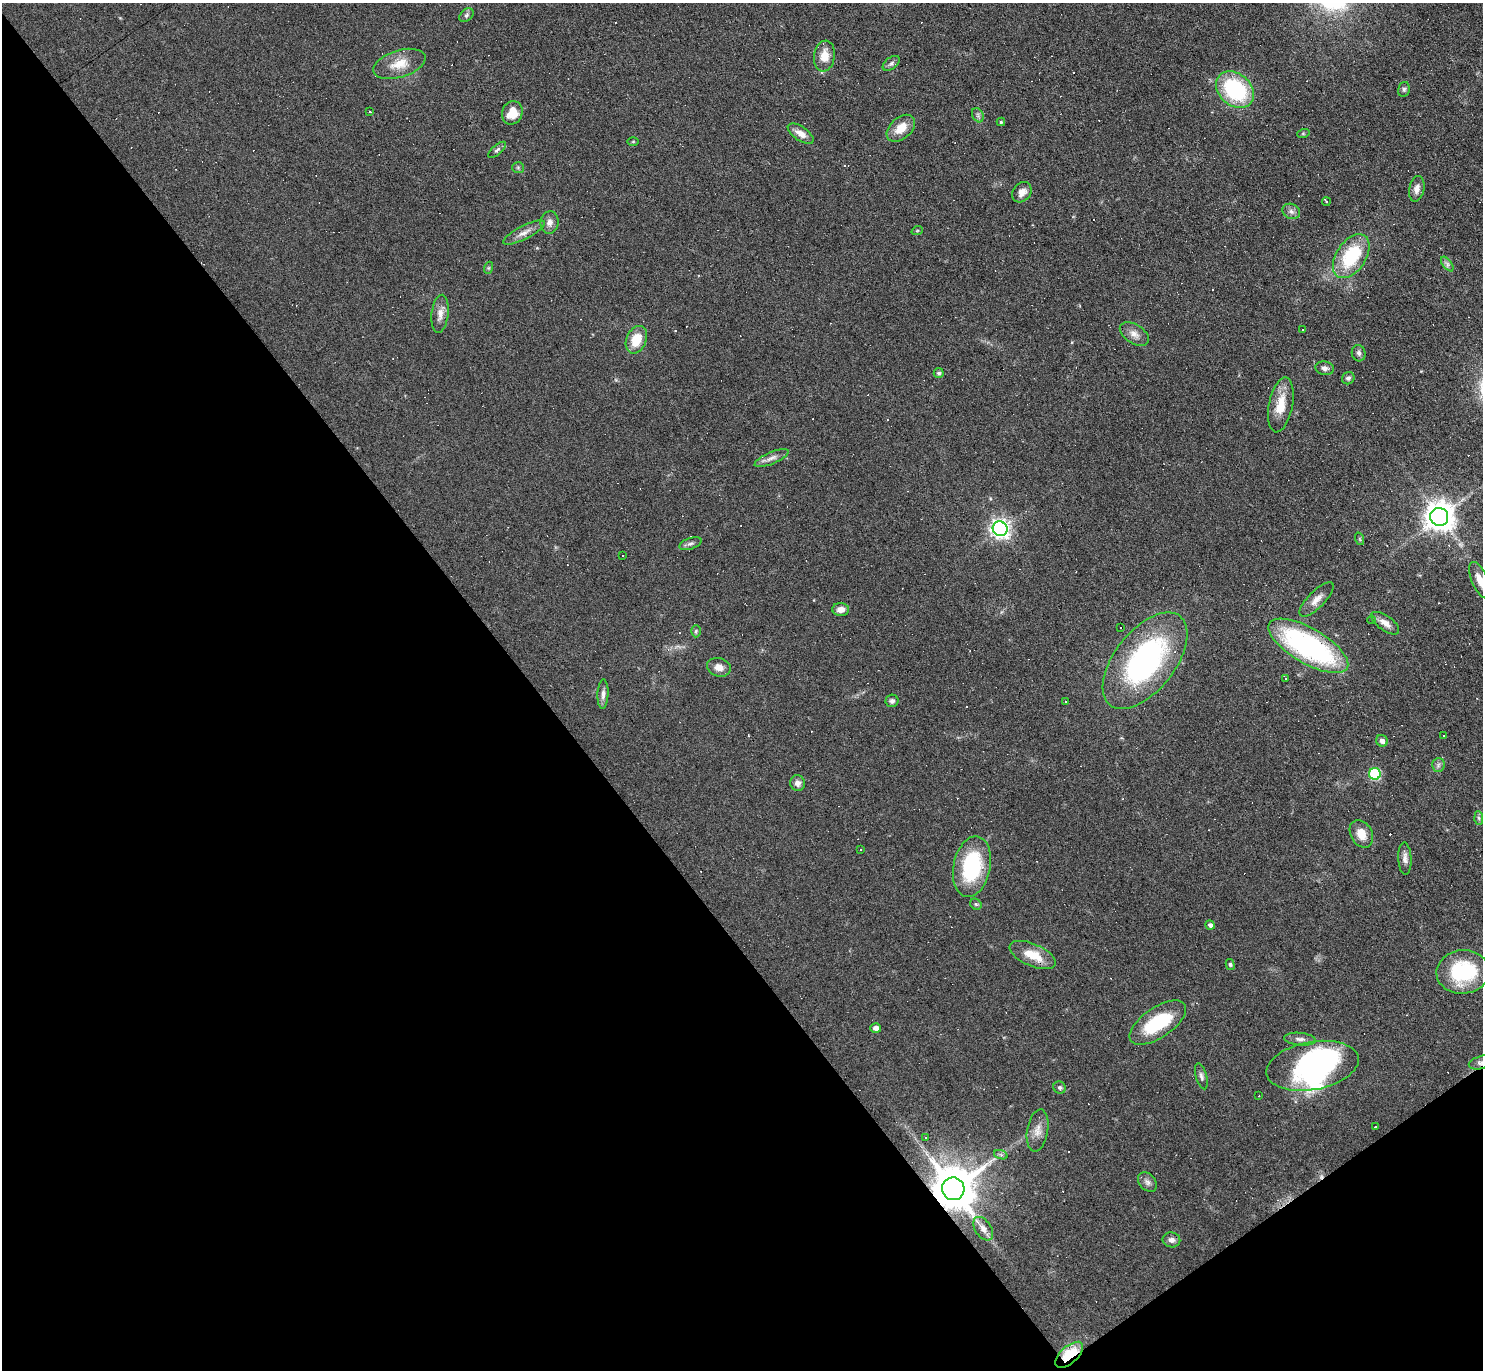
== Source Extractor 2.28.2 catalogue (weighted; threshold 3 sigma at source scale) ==
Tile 14 of 4 x 4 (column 2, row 4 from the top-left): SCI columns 1482-2962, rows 152-1519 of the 5923 x 5919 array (HDU 1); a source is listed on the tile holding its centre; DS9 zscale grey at full resolution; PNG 1485 x 1372 px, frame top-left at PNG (2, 3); each listed source drawn as its Kron ellipse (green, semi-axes under 4 px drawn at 4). Shown black and unused: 39% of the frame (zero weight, under 3 of 6 exposures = <1% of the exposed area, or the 3 px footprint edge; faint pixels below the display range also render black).
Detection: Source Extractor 2.28.2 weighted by HDU 2 'WHT'; one run over the whole footprint, this tile lists its part. Background 0.0809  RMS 0.0058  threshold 0.0238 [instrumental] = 3 sigma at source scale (4.09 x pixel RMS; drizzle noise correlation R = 1.36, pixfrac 0.8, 0.05/0.05 arcsec/px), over >= 5 px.
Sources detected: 126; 1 too faint to see at this stretch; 3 inside a brighter object's white glare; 34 cosmic-ray / hot-pixel residue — neither listed nor drawn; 1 inside a brighter listed object's ellipse — not listed separately; the other 87 listed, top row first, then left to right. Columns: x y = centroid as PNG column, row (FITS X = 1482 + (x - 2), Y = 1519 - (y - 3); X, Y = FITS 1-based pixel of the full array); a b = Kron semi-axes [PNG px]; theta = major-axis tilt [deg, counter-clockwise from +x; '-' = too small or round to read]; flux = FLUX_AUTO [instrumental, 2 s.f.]
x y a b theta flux
466 15 8 5 42 1.4
824 56 15 10 81 7.9
891 63 10 6 37 1.5
399 64 27 13 17 11
1404 89 7 5 76 1.1
1235 90 21 16 -41 51
369 112 3 3 - 1.1
512 113 12 10 67 9.4
978 115 7 5 -61 1.3
1001 122 4 4 - 0.62
901 128 16 10 42 8.3
801 134 15 7 -34 4.8
1303 134 6 4 19 0.71
633 142 6 4 1 0.56
497 150 11 4 41 1.4
518 168 6 5 - 0.95
1417 189 13 7 78 3.8
1022 192 11 8 50 4.3
1326 202 4 3 - 1.8
1291 211 9 7 -27 2.3
550 222 11 9 83 3.3
917 231 6 3 19 0.55
524 233 23 6 27 4.4
1351 256 24 14 56 34
1447 264 8 4 -53 1.5
488 268 6 4 71 0.68
440 314 19 8 83 4.5
1302 329 2 2 - 0.35
1134 334 16 9 -33 4.3
636 340 14 10 66 12
1359 353 8 6 -73 1.8
1325 368 9 6 -9 2.1
939 373 5 5 - 1.2
1348 378 6 6 - 1.3
1281 405 28 12 79 12
772 458 18 6 23 3.1
1439 517 9 9 - 830
1000 529 7 7 - 260
1360 539 6 4 -71 0.69
690 544 11 5 19 1.7
623 556 3 3 - 1.4
1480 580 19 8 -67 6.3
1317 599 23 8 45 4.8
841 609 8 6 -3 3.4
1372 620 4 3 - 0.4
1385 623 16 7 -36 4.9
1121 628 2 2 - 0.37
696 631 6 5 - 0.93
1308 646 45 17 -30 110
1145 661 57 30 52 120
719 667 12 9 -15 4.7
1285 678 3 2 - 0.44
603 694 15 5 88 2.6
892 701 6 6 - 1.6
1066 701 3 2 - 0.63
1444 736 3 3 - 3
1382 741 6 5 - 2.4
1438 765 7 6 - 1.4
1375 774 6 6 - 41
798 783 8 7 - 2.5
1479 818 7 4 -88 1.1
1361 834 14 10 -61 7.4
861 849 3 3 - 3.1
1405 859 16 6 -87 3.1
972 867 31 18 79 46
976 904 6 5 - 1
1210 925 5 4 - 2.1
1033 955 25 11 -24 12
1230 964 5 4 - 0.85
1463 972 26 22 6 41
1158 1023 33 15 34 35
876 1028 5 5 - 3.1
1300 1039 16 6 -5 2.9
1481 1062 12 6 16 2.5
1312 1066 46 24 11 58
1201 1076 13 5 -74 2
1060 1087 6 5 - 1.3
1259 1096 2 2 - 0.37
1375 1126 3 3 - 1.1
1038 1130 21 10 80 5.6
925 1138 3 3 - 2.1
1001 1155 7 4 -19 1.1
1147 1182 11 8 -49 2.4
953 1189 11 11 - 2600
983 1229 13 8 -56 3.8
1171 1240 9 7 -10 2.6
1069 1355 17 8 41 21
Overlapping masked pixels (flux is a lower limit): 3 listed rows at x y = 1481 1062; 953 1189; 1069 1355
Isophote crosses this tile's border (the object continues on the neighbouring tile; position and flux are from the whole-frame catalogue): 2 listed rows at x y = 1480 580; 1481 1062